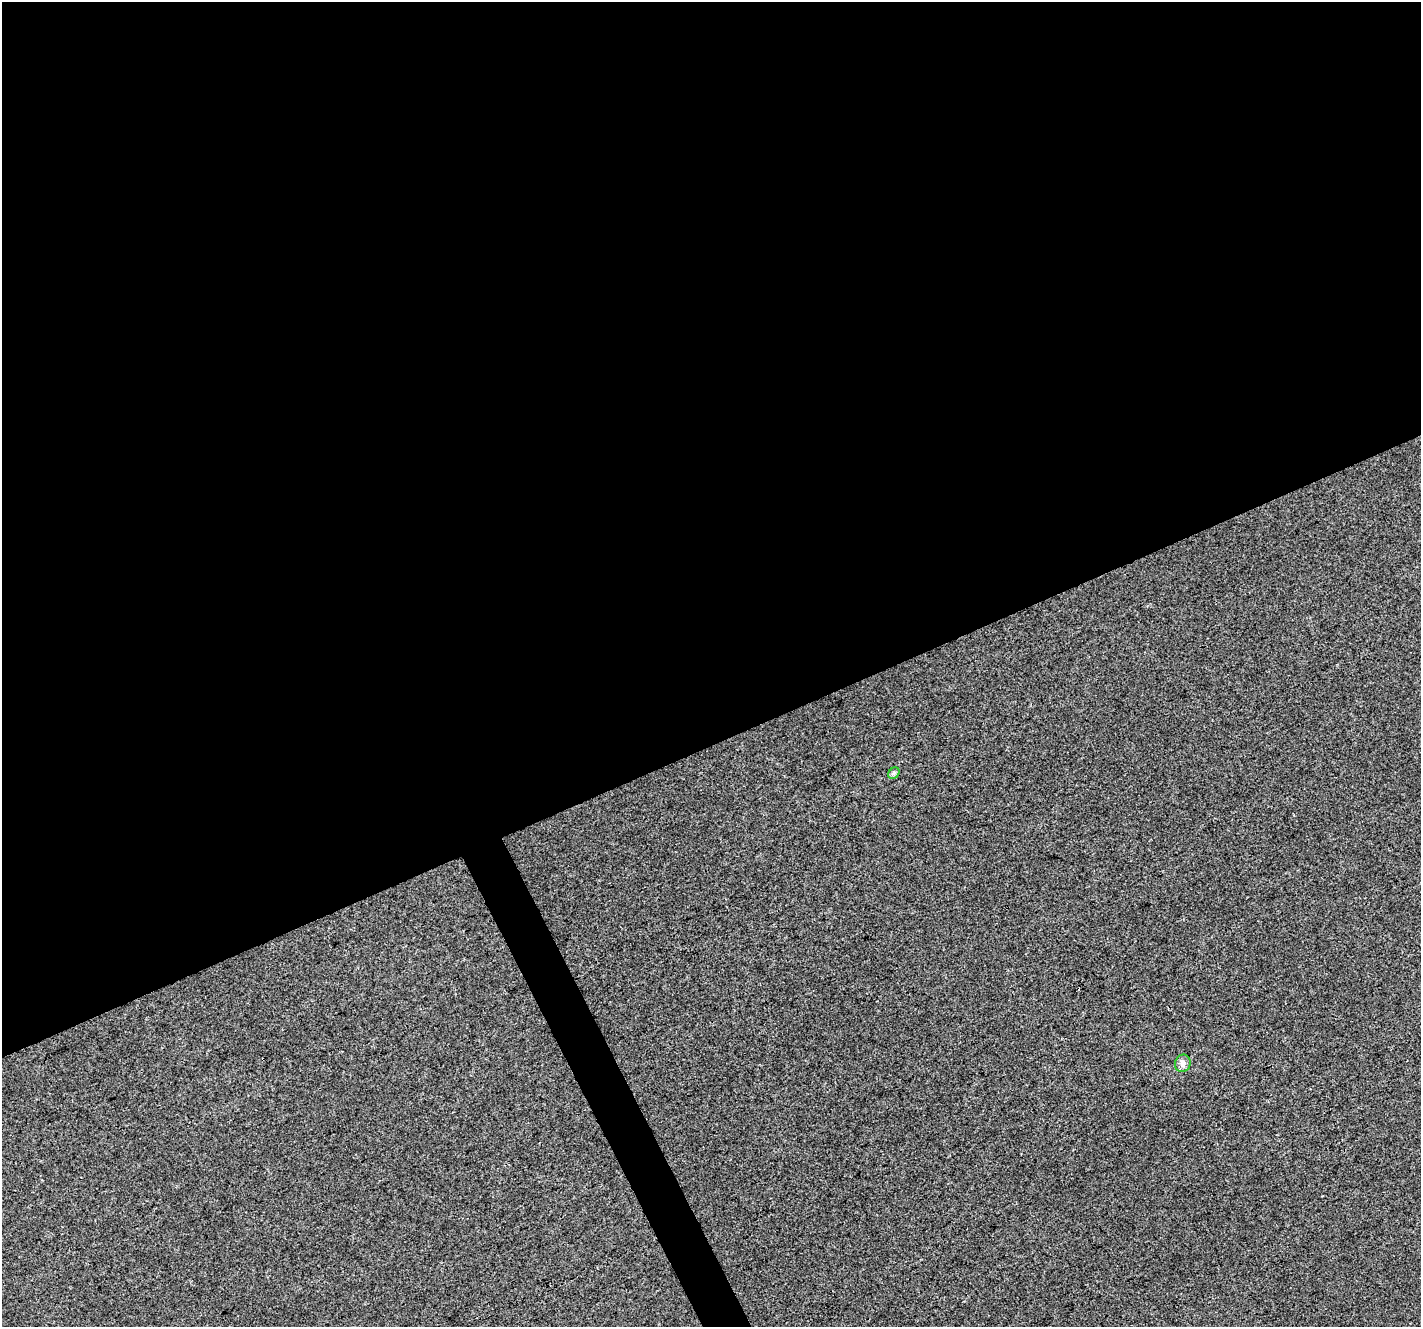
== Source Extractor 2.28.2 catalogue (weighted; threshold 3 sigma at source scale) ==
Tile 2 of 4 x 4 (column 2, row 1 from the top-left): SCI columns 1421-2839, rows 4127-5451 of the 5679 x 5544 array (HDU 1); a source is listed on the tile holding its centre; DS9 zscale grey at full resolution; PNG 1423 x 1329 px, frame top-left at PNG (2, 2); each listed source drawn as its Kron ellipse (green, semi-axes under 4 px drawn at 4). Shown black and unused: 57% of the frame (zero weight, under 3 of 4 exposures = <1% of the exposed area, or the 3 px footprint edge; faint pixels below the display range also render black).
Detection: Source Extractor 2.28.2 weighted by HDU 2 'WHT'; one run over the whole footprint, this tile lists its part. Background 0.00276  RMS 0.0037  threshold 0.0166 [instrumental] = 3 sigma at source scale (4.5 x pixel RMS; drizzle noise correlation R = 1.50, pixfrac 1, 0.0396/0.0396 arcsec/px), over >= 5 px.
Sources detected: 3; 1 cosmic-ray / hot-pixel residue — neither listed nor drawn; the other 2 listed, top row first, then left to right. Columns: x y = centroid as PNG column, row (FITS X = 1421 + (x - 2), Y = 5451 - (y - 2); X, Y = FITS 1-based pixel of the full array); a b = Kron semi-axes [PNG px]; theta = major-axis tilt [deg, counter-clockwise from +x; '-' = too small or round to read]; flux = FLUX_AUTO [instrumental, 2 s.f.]
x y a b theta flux
894 773 6 5 - 0.7
1183 1063 9 7 70 1.5